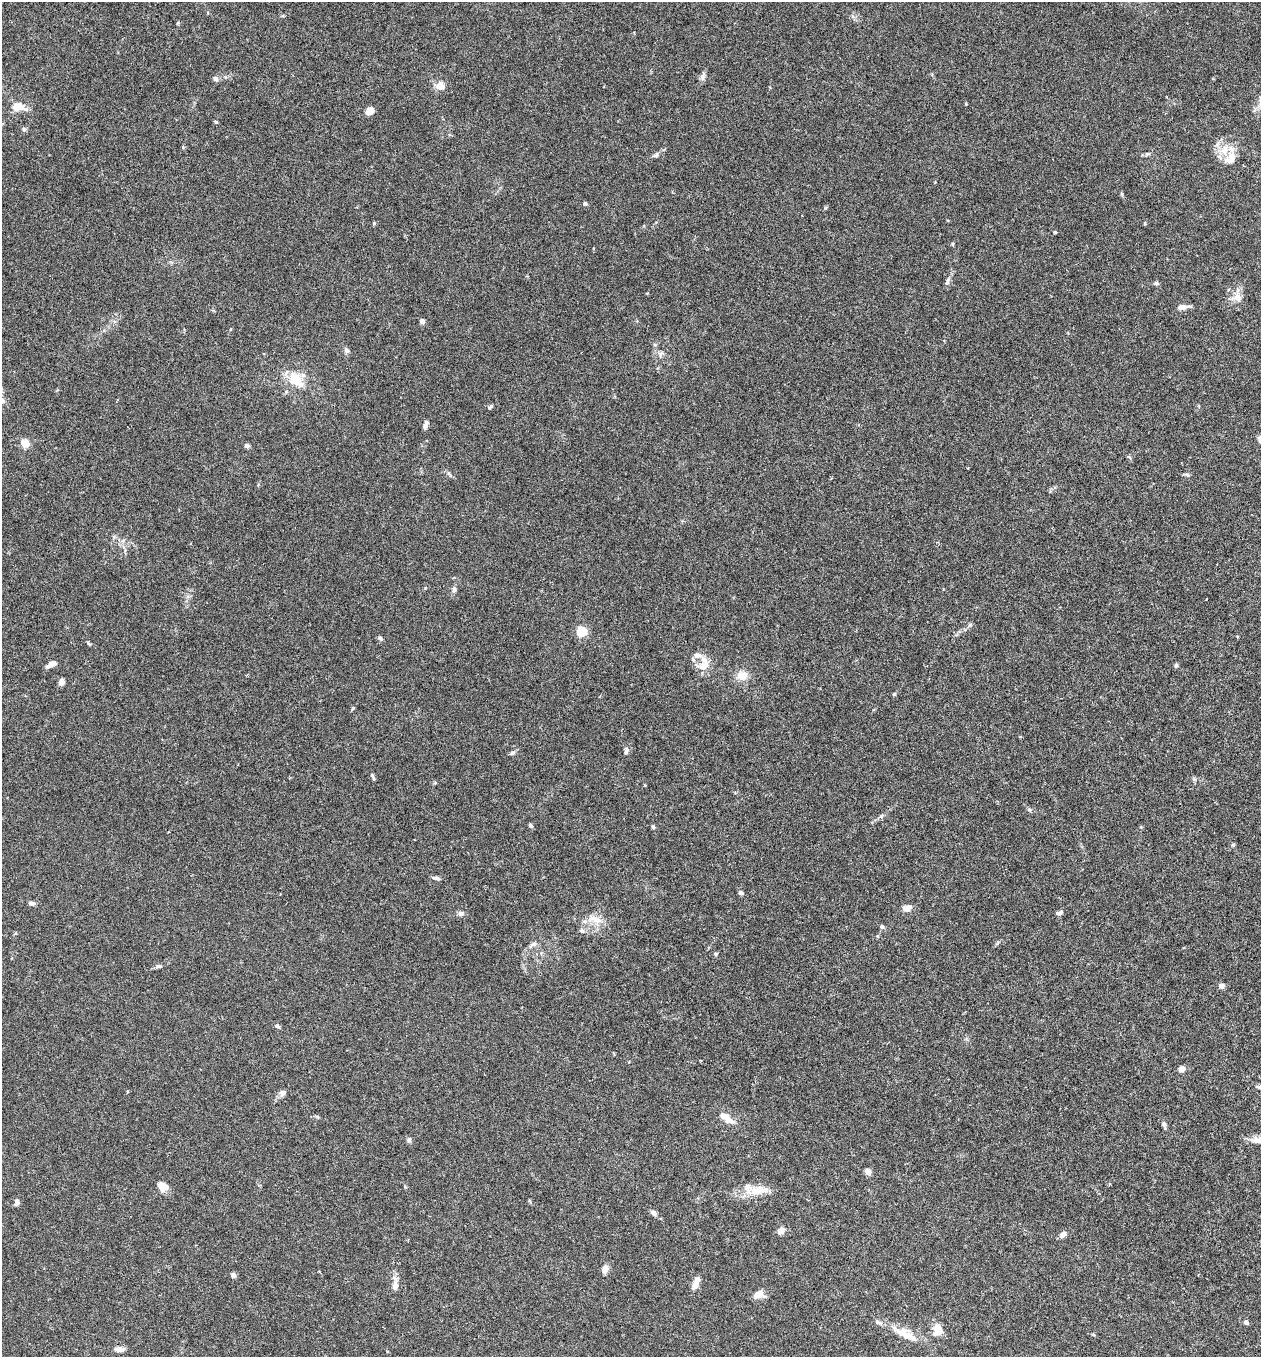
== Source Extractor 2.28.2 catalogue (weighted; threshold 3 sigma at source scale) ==
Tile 6 of 4 x 4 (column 2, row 2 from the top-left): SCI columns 1450-2708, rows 2736-4090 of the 5545 x 5468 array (HDU 1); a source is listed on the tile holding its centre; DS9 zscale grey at full resolution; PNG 1263 x 1359 px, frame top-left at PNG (2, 2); no overlay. Nothing masked; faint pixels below the display range render black.
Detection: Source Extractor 2.28.2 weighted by HDU 2 'WHT'; one run over the whole footprint, this tile lists its part. Background 0.0167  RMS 0.0019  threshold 0.00797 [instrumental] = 3 sigma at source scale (4.09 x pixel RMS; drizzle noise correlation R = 1.36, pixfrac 0.8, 0.05/0.05 arcsec/px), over >= 5 px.
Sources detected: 97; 6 inside a brighter listed object's ellipse — not listed separately; the other 91 listed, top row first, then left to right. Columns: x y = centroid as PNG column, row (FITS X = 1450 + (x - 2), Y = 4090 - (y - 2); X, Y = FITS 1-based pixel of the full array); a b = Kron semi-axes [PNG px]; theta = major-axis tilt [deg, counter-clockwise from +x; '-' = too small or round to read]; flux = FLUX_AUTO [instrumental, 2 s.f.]
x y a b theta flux
178 23 5 4 - 0.19
703 76 12 4 70 0.58
215 78 8 6 -44 0.47
440 86 12 11 - 1.5
966 104 3 2 - 0.24
18 107 11 7 -7 3.4
370 111 9 7 42 1.4
216 122 4 3 - 0.25
24 129 6 5 - 0.38
1224 150 16 11 82 2.6
1147 154 9 4 25 0.35
655 155 9 6 27 0.51
585 203 4 4 - 0.5
374 223 5 4 - 0.3
1145 223 5 3 - 0.16
1055 232 4 3 - 0.18
947 281 13 5 71 0.64
1156 283 8 5 -8 0.33
1237 297 15 11 4 1.6
1182 307 12 6 7 1.2
422 321 4 4 - 1
346 350 8 6 -60 0.49
660 354 9 6 75 0.55
295 380 19 14 -55 4.1
490 407 8 5 40 0.33
426 424 10 5 75 0.65
25 443 8 8 - 1.8
247 446 6 6 - 0.41
1129 457 7 3 -37 0.22
454 589 7 6 - 0.5
970 625 7 4 34 0.32
581 631 5 5 - 15
1237 637 3 3 - 0.2
380 638 7 5 -53 0.36
88 643 7 3 -37 0.24
697 655 12 8 -1 1.3
51 664 11 5 26 1.3
1176 665 6 4 73 0.31
703 666 15 10 44 2.1
742 676 12 10 3 2.1
61 682 6 5 - 1.1
894 694 5 4 - 0.22
353 708 6 3 71 0.19
626 751 11 6 76 0.58
512 753 7 5 17 0.38
373 777 9 4 -63 0.34
1194 779 5 5 - 0.29
1029 810 7 5 -22 0.31
881 816 9 4 30 0.42
531 825 6 4 -46 0.34
653 826 5 4 - 0.35
1233 845 5 4 - 0.22
436 878 10 4 -12 0.52
741 893 6 5 - 0.43
32 903 9 5 0 0.45
907 908 13 8 20 0.94
461 913 9 6 20 0.54
1060 913 9 5 23 0.47
595 920 23 12 -24 2.5
882 926 5 4 - 0.44
582 931 8 6 -26 0.49
15 933 5 4 - 0.22
534 944 10 4 8 0.47
716 954 5 4 - 0.29
159 966 8 5 -4 0.43
1222 986 7 6 - 0.54
277 1026 6 4 -21 0.39
1182 1069 5 5 - 1.4
1260 1087 9 6 -2 0.57
282 1093 9 7 24 0.7
730 1120 12 8 -17 1.3
1164 1124 7 6 - 0.46
409 1140 8 5 89 0.39
1258 1140 18 9 -2 1.6
868 1171 7 6 - 0.77
163 1186 13 11 -30 1.5
405 1187 5 3 - 0.15
760 1189 14 14 - 2.2
17 1202 7 5 70 0.73
653 1213 8 6 -36 0.62
781 1231 6 5 - 1.8
1063 1234 8 6 36 0.9
605 1269 11 7 81 1
233 1275 5 5 - 0.64
695 1285 8 7 - 1.3
395 1286 13 7 84 1.2
758 1294 12 8 20 1.6
1246 1322 5 5 - 0.45
938 1330 10 7 -77 3.1
901 1332 27 13 -19 3.1
119 1349 12 6 3 0.9
Isophote crosses this tile's border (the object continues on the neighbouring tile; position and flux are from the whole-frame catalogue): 2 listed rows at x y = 1260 1087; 1258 1140
Unlisted compact peaks at least as high as the median listed source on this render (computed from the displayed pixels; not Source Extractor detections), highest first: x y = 825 208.